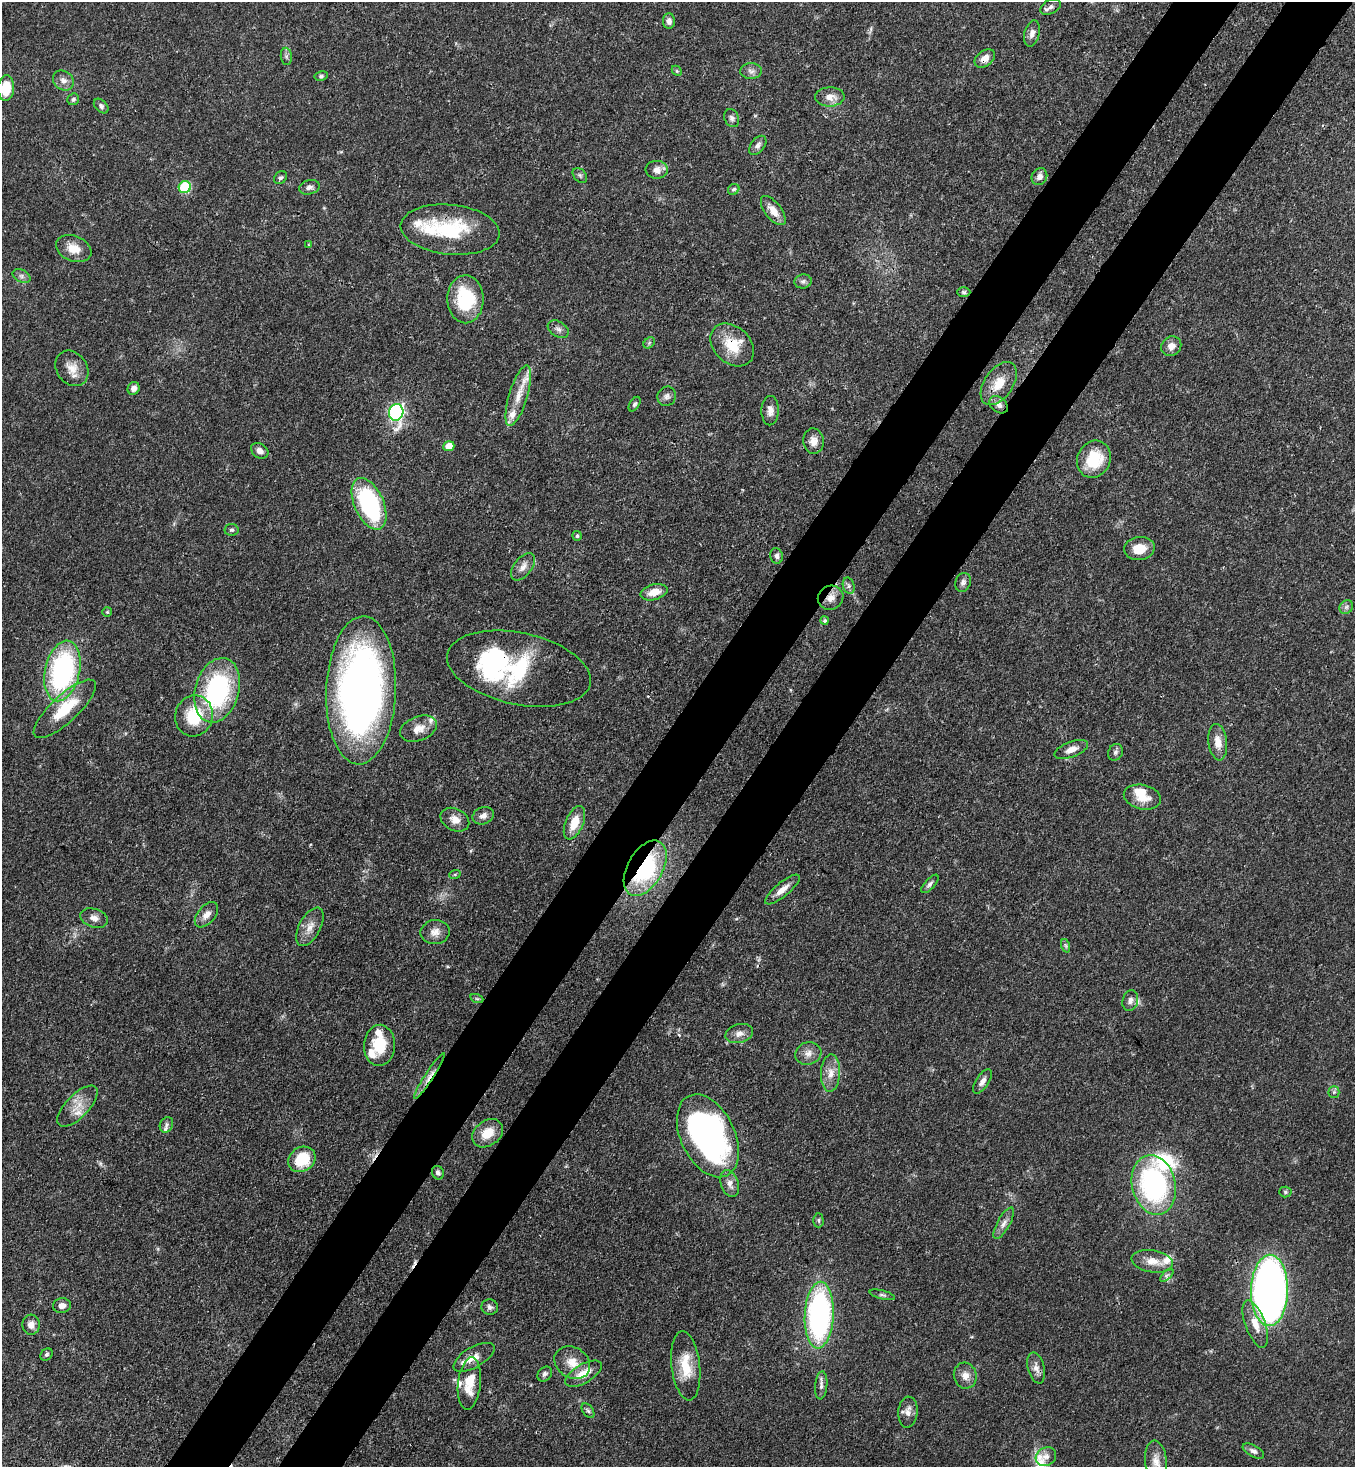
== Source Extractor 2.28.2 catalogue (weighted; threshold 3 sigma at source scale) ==
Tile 10 of 4 x 4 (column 2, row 3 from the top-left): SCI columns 1717-3069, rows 1525-2989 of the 6000 x 5978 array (HDU 1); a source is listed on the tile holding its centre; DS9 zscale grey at full resolution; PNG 1357 x 1469 px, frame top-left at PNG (2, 2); each listed source drawn as its Kron ellipse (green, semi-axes under 4 px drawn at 4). Shown black and unused: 10% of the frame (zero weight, under 3 of 4 exposures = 7% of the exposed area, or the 3 px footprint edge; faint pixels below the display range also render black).
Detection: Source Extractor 2.28.2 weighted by HDU 2 'WHT'; one run over the whole footprint, this tile lists its part. Background 0.0664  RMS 0.0036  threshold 0.0162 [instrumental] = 3 sigma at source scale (4.5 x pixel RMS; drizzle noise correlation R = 1.50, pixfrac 1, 0.05/0.05 arcsec/px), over >= 5 px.
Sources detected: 147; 2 inside a brighter object's white glare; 3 cosmic-ray / hot-pixel residue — neither listed nor drawn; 15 inside a brighter listed object's ellipse — not listed separately; the other 127 listed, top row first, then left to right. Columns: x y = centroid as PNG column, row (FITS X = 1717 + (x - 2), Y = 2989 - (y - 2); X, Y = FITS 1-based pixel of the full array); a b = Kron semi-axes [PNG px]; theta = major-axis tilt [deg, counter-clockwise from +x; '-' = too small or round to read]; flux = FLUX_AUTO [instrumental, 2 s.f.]
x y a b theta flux
1051 7 11 7 29 1.4
669 21 8 6 -89 1.6
1032 33 13 7 76 2
286 56 8 5 -84 0.88
985 58 11 7 36 3
677 71 6 4 -45 0.48
751 71 10 8 -2 1.6
321 76 7 4 9 0.65
63 81 11 9 -38 2.2
6 88 13 8 85 8.1
830 97 14 9 2 3.5
73 99 6 5 - 0.77
101 106 8 6 -45 1.1
732 118 9 7 -67 1.2
758 145 11 6 52 1.5
657 170 11 9 3 2.4
580 175 8 6 -49 0.83
1039 177 9 7 56 2.1
280 178 7 5 42 0.86
185 187 6 6 - 26
309 187 10 7 13 1.4
734 189 6 5 - 0.76
773 211 17 8 -52 4.2
450 230 49 25 -6 25
309 245 4 3 - 0.4
74 249 18 12 -22 5.1
21 276 9 6 -27 1.3
803 281 8 7 - 1.2
964 292 6 5 - 0.65
465 299 24 18 -89 21
558 329 11 7 -31 1.6
649 343 6 5 - 0.58
732 345 24 18 -43 11
1171 346 10 9 - 2.7
72 368 19 15 -54 4.8
999 383 24 14 56 7.1
134 388 6 6 - 1.8
518 396 31 9 73 7.3
667 396 10 9 - 1.6
635 404 8 4 57 0.7
999 405 10 7 -39 1.8
770 411 15 8 88 2.6
396 412 8 7 - 95
814 441 12 10 -86 3.1
449 446 5 5 - 5.2
260 451 9 7 -34 1.7
1094 459 19 16 64 13
369 504 27 14 -66 47
231 530 7 6 - 0.74
577 536 5 5 - 0.66
1139 548 15 11 6 6.2
777 556 8 6 -76 1.2
523 567 16 9 52 2.6
963 582 10 7 68 1.4
849 586 8 5 -74 1
654 592 14 7 15 4.8
831 598 13 12 - 3
1346 607 7 6 - 1
107 612 5 5 - 0.55
824 621 4 4 - 0.59
519 669 73 36 -12 47
62 671 31 17 77 68
217 690 33 22 74 52
361 690 74 35 88 230
65 709 40 13 43 14
194 716 20 19 - 15
418 729 19 12 22 4.4
1218 742 18 9 -82 4.5
1071 749 18 7 21 3.3
1115 752 8 7 - 1.2
1142 797 19 12 -13 5.9
483 816 11 8 21 2.1
455 820 15 11 -27 3.3
574 823 18 9 67 6.4
645 868 30 17 60 43
455 874 6 3 19 0.42
930 884 11 5 48 1.1
782 890 21 7 39 3.5
206 915 15 8 49 3
94 918 14 9 -19 2.3
310 927 21 10 61 3.9
435 932 15 12 9 3.1
1066 946 7 4 -71 0.69
477 999 7 4 -19 0.57
1130 1000 11 7 77 1.6
739 1034 14 9 15 2.5
379 1045 20 15 88 11
808 1053 13 11 18 2.8
830 1073 19 9 87 4.2
429 1076 27 4 57 2.6
982 1081 14 6 57 2
1334 1092 5 5 - 0.69
77 1106 26 11 46 5.7
166 1125 8 6 63 1
488 1133 17 12 37 6.7
708 1136 44 27 -64 130
302 1159 14 12 37 13
438 1173 7 6 - 1.1
730 1184 14 8 -70 2.6
1154 1185 30 21 -77 65
1285 1192 6 5 - 0.65
818 1220 7 5 -89 0.71
1004 1223 17 6 61 2.2
1152 1261 21 11 -9 4.8
1167 1275 8 4 45 0.91
1269 1290 36 18 89 250
882 1295 13 4 -14 0.88
62 1306 9 7 11 2.1
490 1307 8 8 - 1.2
819 1315 33 14 87 94
1255 1324 25 10 -70 6.2
31 1325 10 8 -85 2.7
46 1355 7 5 43 0.85
474 1357 23 10 30 4
572 1363 19 15 -32 5.5
686 1366 35 14 -83 10
1036 1368 16 8 -75 2.5
545 1374 8 6 47 1.1
584 1374 20 9 30 5.7
965 1376 13 11 -73 3
469 1383 26 11 84 8.7
821 1385 14 6 85 1.6
588 1411 8 5 -53 0.86
908 1412 15 9 86 2.8
1253 1451 12 5 -28 1.4
1046 1457 11 9 35 2
1156 1461 20 11 -84 3.9
Overlapping masked pixels (flux is a lower limit): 7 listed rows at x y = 985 58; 450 230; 732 345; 831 598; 519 669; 645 868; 429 1076
Isophote crosses this tile's border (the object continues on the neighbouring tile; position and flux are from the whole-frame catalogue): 1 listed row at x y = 6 88